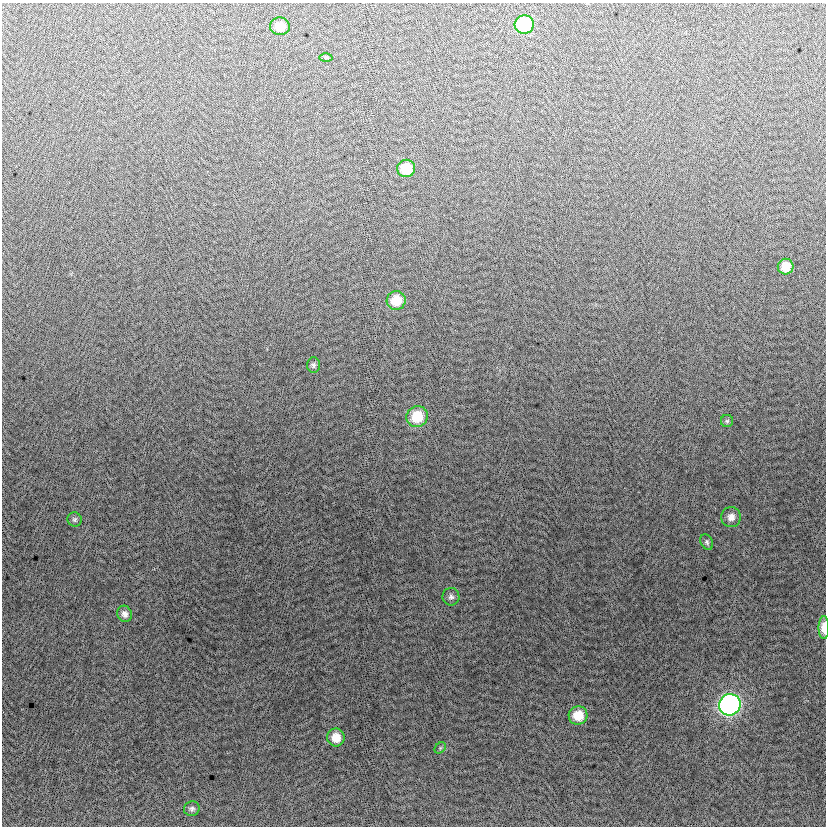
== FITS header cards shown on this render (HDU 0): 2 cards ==
NAXIS1  =                  824
NAXIS2  =                  824

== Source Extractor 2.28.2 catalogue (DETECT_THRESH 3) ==
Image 824 x 824 px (HDU 0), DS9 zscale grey, 1 PNG px = 1 image px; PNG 828 x 828 px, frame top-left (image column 1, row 824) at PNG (2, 3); each listed source drawn as its Kron ellipse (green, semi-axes under 4 px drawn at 4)
Background -9.1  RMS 13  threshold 37.6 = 3 sigma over >= 5 px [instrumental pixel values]
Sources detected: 20; all 20 listed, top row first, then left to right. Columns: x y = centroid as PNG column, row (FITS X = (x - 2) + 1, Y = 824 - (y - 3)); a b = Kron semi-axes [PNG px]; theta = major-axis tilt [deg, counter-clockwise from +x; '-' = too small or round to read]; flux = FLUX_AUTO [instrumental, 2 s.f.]
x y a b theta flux
524 25 9 9 - 62000
280 26 10 9 - 13000
326 57 6 4 1 1200
406 168 9 8 - 26000
786 267 8 8 - 13000
396 301 9 9 - 20000
313 365 7 6 - 2100
417 416 11 10 - 26000
727 421 6 6 - 1600
731 517 10 10 - 6000
75 519 7 7 - 2000
707 542 8 6 -63 2000
451 597 9 8 - 2900
125 614 8 7 - 3900
824 628 11 5 -89 11000
730 705 11 10 - 280000
578 715 9 9 - 19000
336 738 9 8 - 12000
440 748 6 5 - 1400
192 809 8 7 - 2400
At the frame edge (FLAGS 8, measured only in part): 1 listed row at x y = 824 628